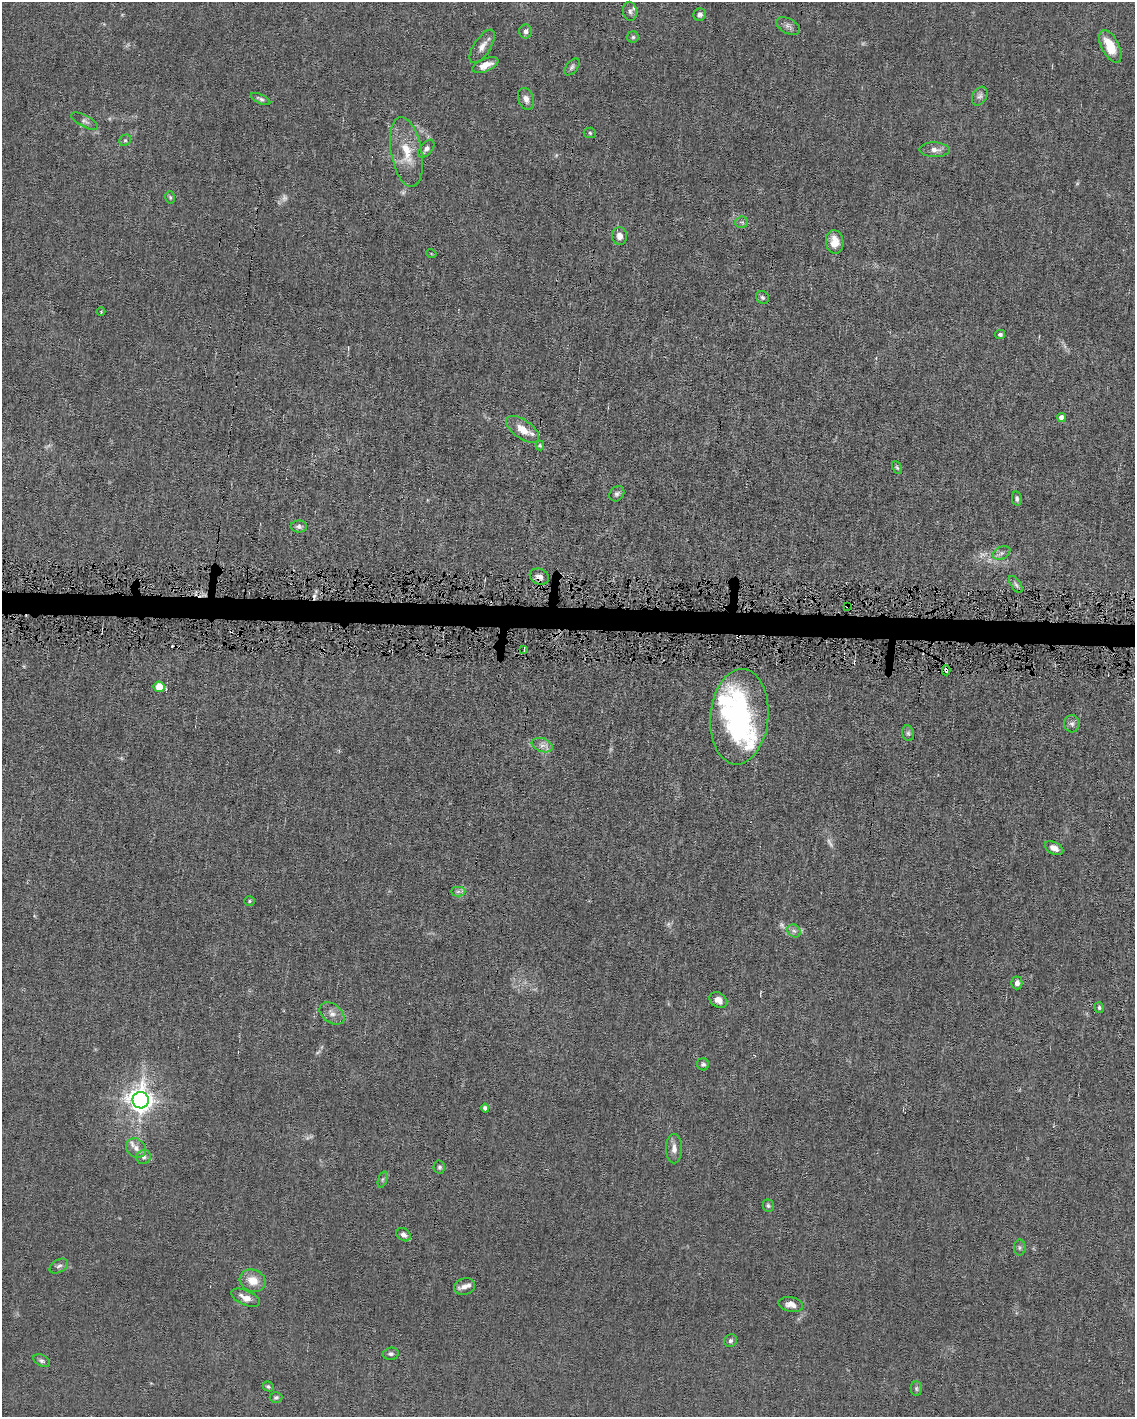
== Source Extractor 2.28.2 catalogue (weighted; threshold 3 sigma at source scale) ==
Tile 6 of 4 x 3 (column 2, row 2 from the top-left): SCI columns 1133-2265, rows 1520-2934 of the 4530 x 4563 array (HDU 1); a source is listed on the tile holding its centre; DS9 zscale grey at full resolution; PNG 1137 x 1419 px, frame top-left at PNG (2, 2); each listed source drawn as its Kron ellipse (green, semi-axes under 4 px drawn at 4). Shown black and unused: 2% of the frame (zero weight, under 4 of 8 exposures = <1% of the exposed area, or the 3 px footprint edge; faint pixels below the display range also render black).
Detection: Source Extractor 2.28.2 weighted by HDU 2 'WHT'; one run over the whole footprint, this tile lists its part. Background 0.0156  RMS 0.0023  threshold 0.00958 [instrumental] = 3 sigma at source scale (4.09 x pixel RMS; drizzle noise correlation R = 1.36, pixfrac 0.8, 0.05/0.05 arcsec/px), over >= 5 px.
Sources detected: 91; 8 too faint to see at this stretch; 2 inside a brighter object's white glare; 3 cosmic-ray / hot-pixel residue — neither listed nor drawn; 4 inside a brighter listed object's ellipse — not listed separately; the other 74 listed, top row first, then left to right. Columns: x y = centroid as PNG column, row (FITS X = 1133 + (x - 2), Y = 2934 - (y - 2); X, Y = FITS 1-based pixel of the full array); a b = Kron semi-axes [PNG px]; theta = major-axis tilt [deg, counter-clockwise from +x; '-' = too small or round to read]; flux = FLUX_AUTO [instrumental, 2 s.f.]
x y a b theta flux
630 11 9 7 -78 0.69
700 14 6 6 - 0.59
788 26 13 7 -28 0.93
526 31 7 6 - 0.87
633 37 6 6 - 0.41
482 46 19 8 56 1.7
1110 46 18 8 -63 5.5
485 65 14 6 23 2.2
572 67 10 5 52 0.55
980 96 10 7 60 0.85
261 99 10 4 -26 0.6
526 99 11 7 -70 1.2
85 121 15 6 -28 0.79
590 133 6 5 - 0.34
125 140 6 5 - 0.42
426 149 10 6 50 0.88
935 150 15 7 -2 1.4
406 152 35 15 -80 6.1
170 197 6 4 -74 0.33
741 222 6 5 - 0.48
619 236 8 7 - 1.3
835 242 12 8 -82 2.9
431 253 5 3 - 0.22
762 297 7 6 - 0.5
101 311 4 3 - 0.16
1000 334 5 4 - 0.52
1061 418 4 4 - 1.6
522 429 19 9 -35 3.1
540 445 5 4 - 0.27
897 468 7 4 -62 0.35
617 494 8 6 49 0.63
1017 499 7 5 -79 0.53
299 526 8 6 -1 0.7
1001 553 9 6 26 0.77
539 577 10 7 -24 1.4
1016 584 10 4 -55 0.52
847 606 3 2 - 0.18
524 650 3 2 - 0.24
946 670 5 3 - 1.9
159 687 5 5 - 6.4
739 717 48 29 85 32
1072 724 8 7 - 0.67
908 733 8 6 -74 0.56
542 745 11 6 -18 1.1
1054 848 10 6 -27 1.4
458 891 7 5 1 0.62
249 901 5 4 - 0.29
794 931 7 6 - 0.63
1017 983 6 5 - 0.98
718 1000 9 7 -31 1.3
1099 1008 5 4 - 0.36
332 1013 14 9 -36 1.5
703 1064 6 6 - 0.51
141 1100 8 8 - 220
485 1108 4 4 - 0.66
136 1148 10 9 - 1.3
674 1148 15 8 -89 1.5
144 1157 7 7 - 0.67
439 1167 6 5 - 0.42
382 1179 8 3 71 0.4
768 1206 6 5 - 0.42
403 1235 8 6 -36 0.97
1020 1248 8 6 90 0.5
59 1266 10 6 31 0.67
253 1281 13 11 -23 3.1
464 1287 11 8 21 1.2
246 1298 15 7 -25 1.9
791 1304 12 7 -12 1.8
730 1341 7 6 - 0.53
391 1354 8 6 10 0.59
42 1361 9 5 -26 0.55
268 1386 6 4 -27 0.39
916 1388 7 5 -89 0.47
276 1397 6 5 - 0.42
Overlapping masked pixels (flux is a lower limit): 3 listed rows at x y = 539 577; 847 606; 946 670